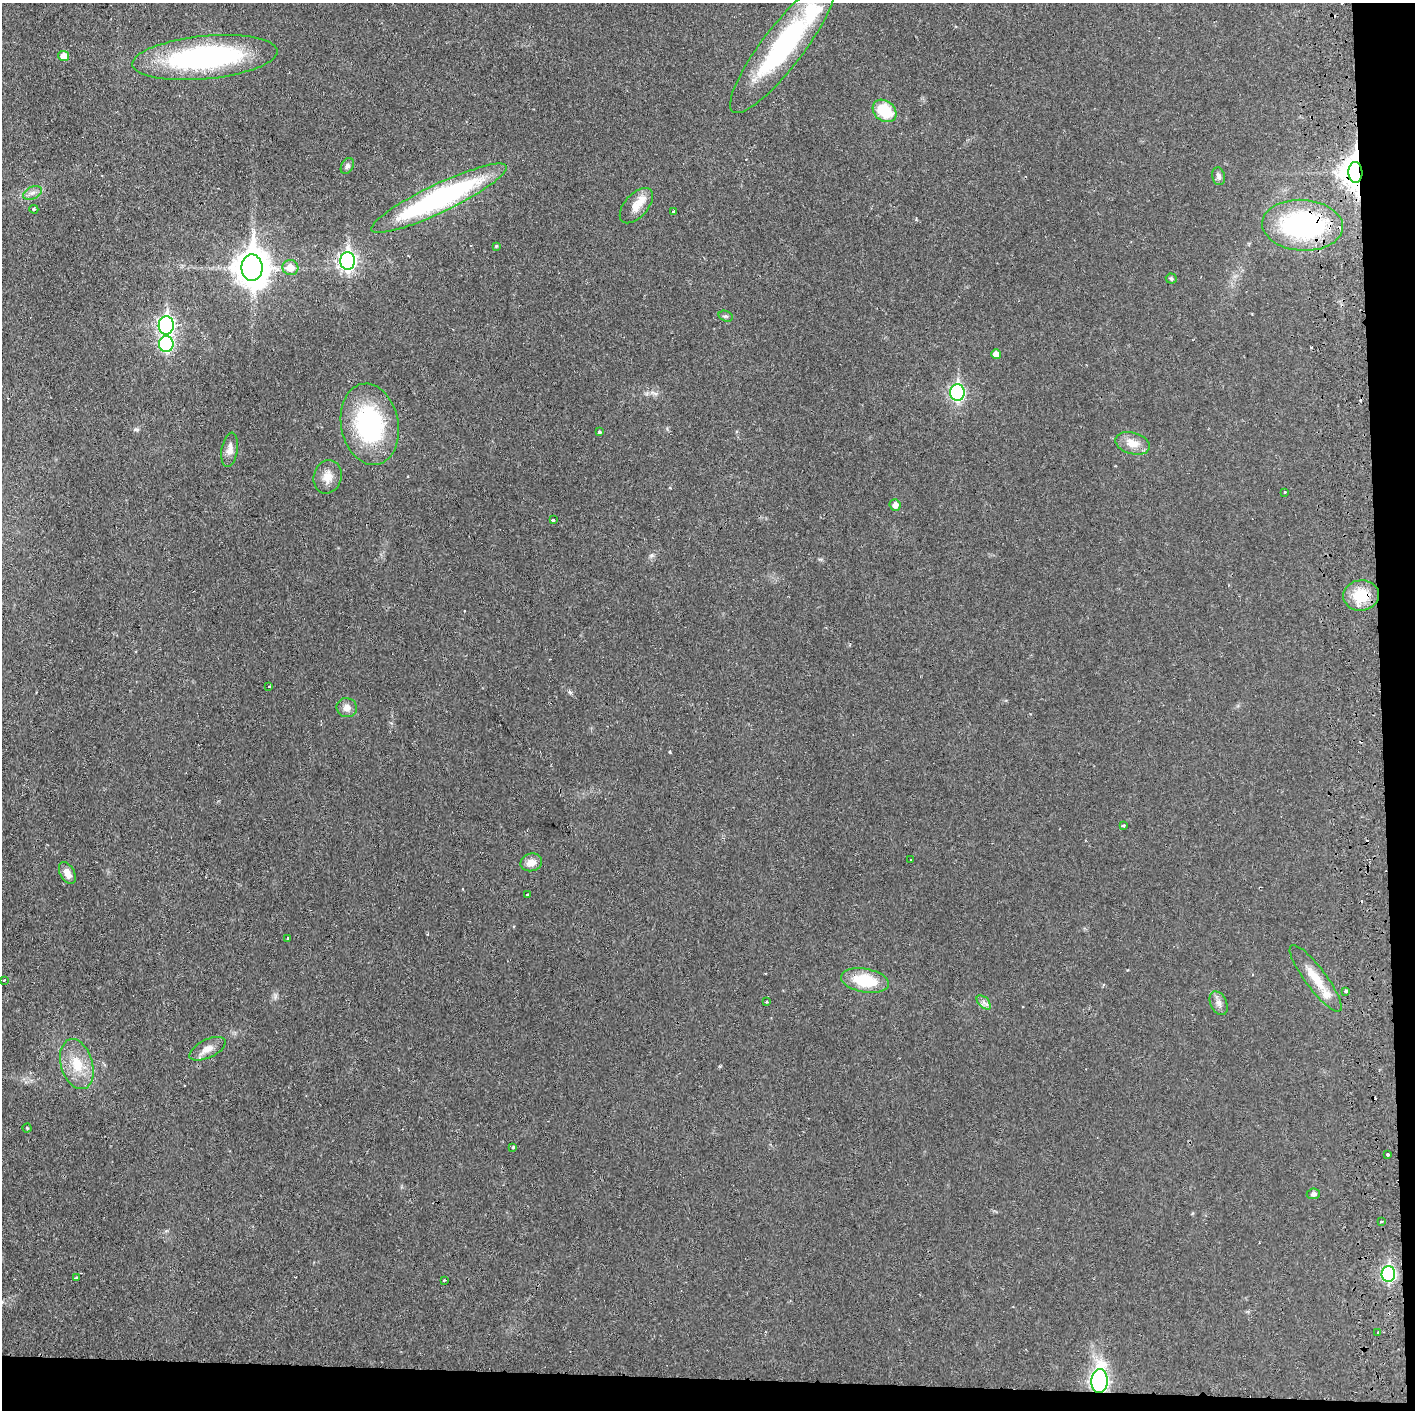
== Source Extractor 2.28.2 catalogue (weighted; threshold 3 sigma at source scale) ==
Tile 9 of 3 x 3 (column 3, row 3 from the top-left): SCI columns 2889-4301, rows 7-1414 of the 4364 x 4233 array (HDU 1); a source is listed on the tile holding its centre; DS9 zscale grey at full resolution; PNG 1417 x 1412 px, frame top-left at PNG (2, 3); each listed source drawn as its Kron ellipse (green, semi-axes under 4 px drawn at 4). Shown black and unused: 5% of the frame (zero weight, under 2 of 3 exposures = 3% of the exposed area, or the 3 px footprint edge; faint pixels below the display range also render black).
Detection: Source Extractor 2.28.2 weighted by HDU 2 'WHT'; one run over the whole footprint, this tile lists its part. Background 0.0455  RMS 0.005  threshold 0.0224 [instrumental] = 3 sigma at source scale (4.5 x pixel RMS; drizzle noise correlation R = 1.50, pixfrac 1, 0.05/0.05 arcsec/px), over >= 5 px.
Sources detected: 72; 7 cosmic-ray / hot-pixel residue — neither listed nor drawn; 6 inside a brighter listed object's ellipse — not listed separately; the other 59 listed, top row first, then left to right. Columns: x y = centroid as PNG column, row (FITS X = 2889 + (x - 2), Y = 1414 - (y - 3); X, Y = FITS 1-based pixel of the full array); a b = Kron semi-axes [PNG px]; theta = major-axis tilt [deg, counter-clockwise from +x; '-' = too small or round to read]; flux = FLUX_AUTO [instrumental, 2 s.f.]
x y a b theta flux
783 47 82 20 52 81
64 56 5 5 - 5.4
205 57 73 21 5 100
885 111 13 10 -39 18
347 166 8 6 62 1.3
1355 172 10 7 -88 660
1219 176 9 6 -76 1.6
32 193 10 6 27 2
439 198 75 14 25 110
636 206 21 11 48 6.5
34 209 4 4 - 0.82
674 212 3 3 - 1.8
1302 225 40 25 -3 88
496 246 4 4 - 0.56
347 261 9 7 90 150
252 268 13 10 -89 1000
290 268 8 7 - 5.7
1171 278 5 5 - 0.96
726 316 7 5 -18 0.9
166 325 9 7 89 140
166 344 8 7 - 61
996 354 5 5 - 4.4
957 392 8 7 - 94
370 424 41 28 -79 65
599 432 3 3 - 1.3
1133 443 17 10 -16 6.6
230 450 17 8 81 3.7
328 477 17 14 76 5.7
1285 492 3 3 - 1.1
895 505 6 5 - 2.9
553 520 3 3 - 1.8
1361 595 18 15 6 15
269 686 3 2 - 0.79
347 708 10 9 - 3.4
1124 825 3 3 - 1
911 860 2 2 - 0.5
531 862 11 8 14 4.3
67 873 12 7 -61 4
527 895 3 3 - 0.73
288 938 4 2 - 0.45
1316 978 41 10 -53 11
4 980 3 3 - 0.69
865 980 24 12 -10 20
1346 991 3 3 - 1.8
767 1002 3 3 - 0.53
984 1002 8 5 -45 1.8
1219 1003 12 8 -64 2.6
208 1049 20 9 26 4.5
77 1064 26 15 -74 13
27 1128 4 4 - 0.47
513 1147 3 3 - 1
1388 1155 3 3 - 1.1
1313 1194 6 5 - 1.7
1381 1221 3 2 - 0.59
1388 1274 8 7 - 76
77 1278 3 3 - 0.82
444 1280 3 3 - 0.49
1378 1333 3 3 - 1.8
1099 1381 12 8 87 160
Overlapping masked pixels (flux is a lower limit): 5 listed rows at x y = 1355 172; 1302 225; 166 344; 1361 595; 1099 1381
Unlisted compact peaks at least as high as the median listed source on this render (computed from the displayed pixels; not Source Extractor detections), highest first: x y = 670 752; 652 555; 570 692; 136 429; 275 997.